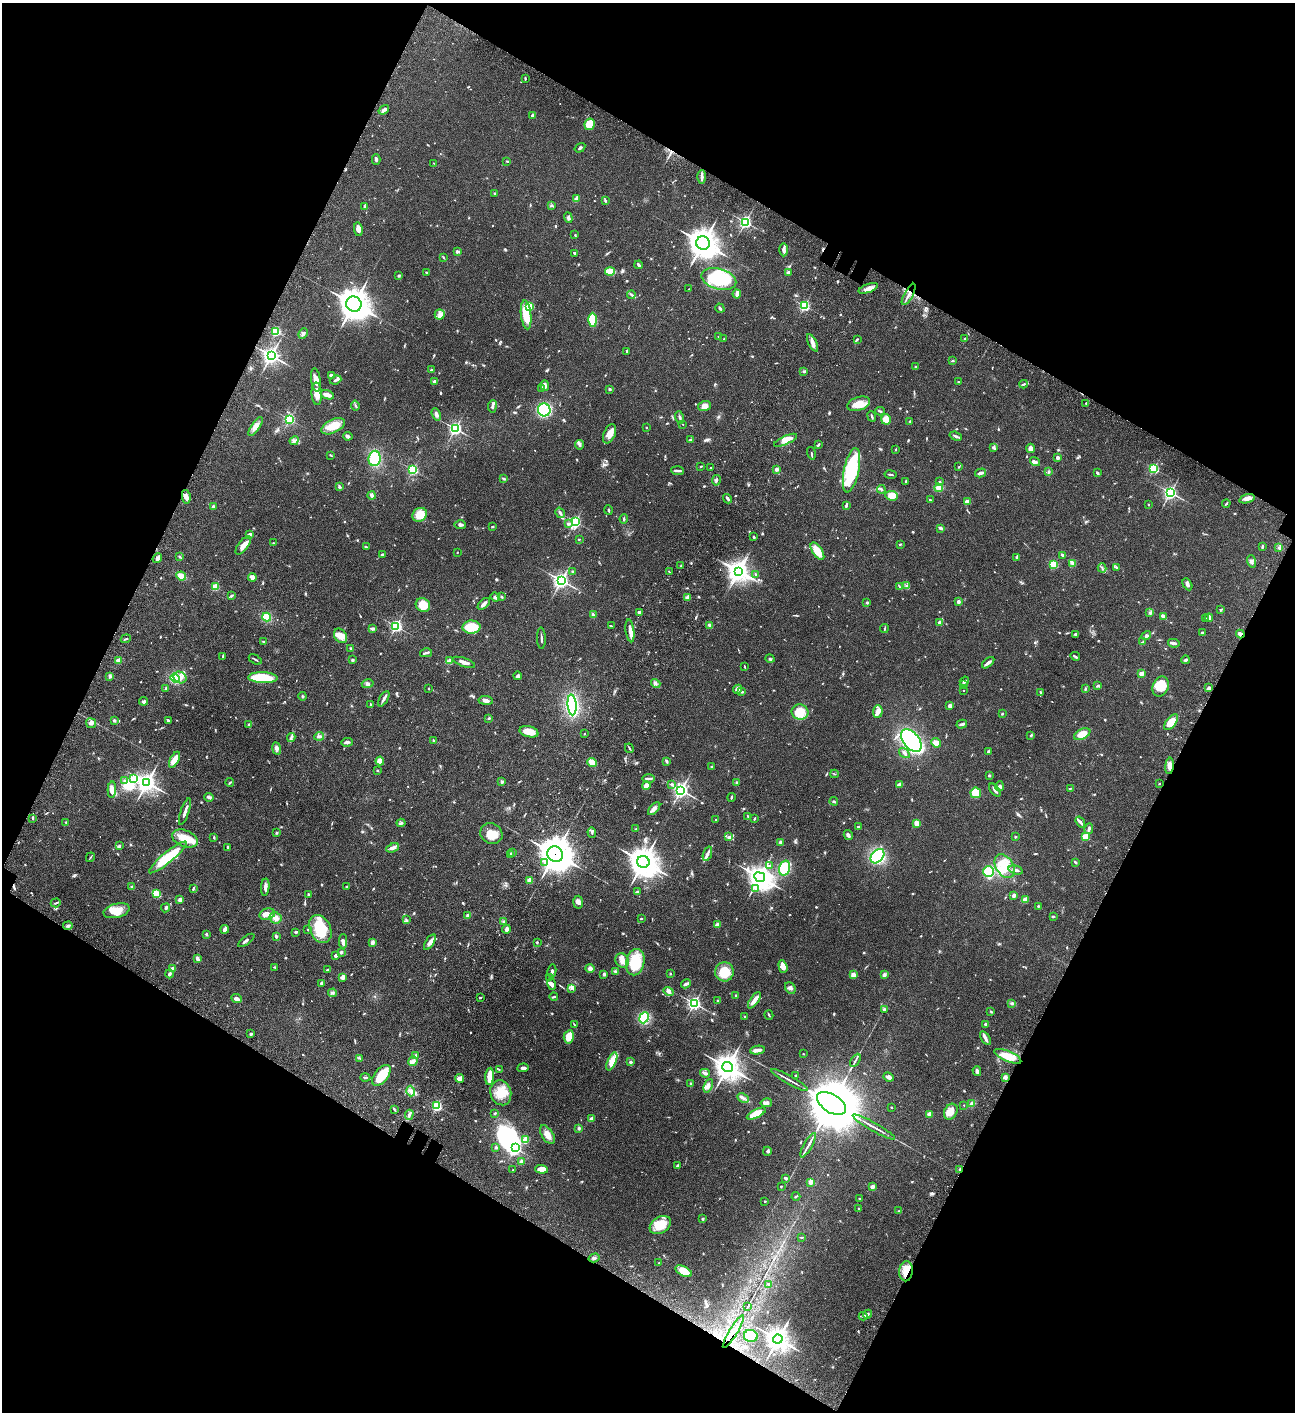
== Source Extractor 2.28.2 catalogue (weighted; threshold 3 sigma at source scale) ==
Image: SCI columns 506-5674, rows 203-5842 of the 6050 x 6047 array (HDU 1 of 3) = the unmasked area's bounding box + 8 px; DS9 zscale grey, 4 x 4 block average (1 PNG px = mean of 4 x 4 image px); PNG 1297 x 1414 px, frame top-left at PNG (2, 3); each listed source drawn as its Kron ellipse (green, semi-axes under 4 px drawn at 4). Shown black and unused: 46% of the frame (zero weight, under 3 of 4 exposures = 13% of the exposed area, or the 3 px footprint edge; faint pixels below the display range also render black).
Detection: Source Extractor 2.28.2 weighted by HDU 2 'WHT'. Background 0.0649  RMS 0.0059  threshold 0.0264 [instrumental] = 3 sigma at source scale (4.5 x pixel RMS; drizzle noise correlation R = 1.50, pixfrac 1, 0.05/0.05 arcsec/px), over >= 5 px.
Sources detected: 969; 3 too faint to see at this stretch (4 x 4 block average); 6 inside a brighter object's white glare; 3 cosmic-ray / hot-pixel residue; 2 long thin detections or spike segments (spike, bleed or trail) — neither listed nor drawn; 16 coinciding with a brighter row at this scale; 57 inside a brighter listed object's ellipse — not listed separately; of the other 882, all 500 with FLUX_AUTO >= 2.65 (the completeness limit of this list) listed and drawn (382 fainter detections not listed), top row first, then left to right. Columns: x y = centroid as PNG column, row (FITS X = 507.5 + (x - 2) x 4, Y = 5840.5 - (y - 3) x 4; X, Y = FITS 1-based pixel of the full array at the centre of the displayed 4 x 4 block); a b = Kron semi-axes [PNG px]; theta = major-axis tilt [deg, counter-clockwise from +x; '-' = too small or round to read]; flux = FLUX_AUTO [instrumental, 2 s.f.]
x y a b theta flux
525 78 3 2 - 3.6
384 110 6 3 37 8.6
532 115 4 3 - 5.1
590 124 6 5 - 64
580 148 6 2 35 6.5
376 159 5 2 - 6.6
507 161 3 2 - 3.3
434 163 2 2 - 2.7
702 177 7 3 88 11
494 193 2 2 - 3.9
576 199 4 2 - 19
605 200 3 2 - 4.2
365 206 3 2 - 3.5
551 206 3 2 - 2.8
568 218 5 3 - 7.8
745 222 2 2 - 620
358 229 7 4 -81 15
575 235 2 2 - 2.9
703 243 7 6 - 3700
784 250 6 3 -89 14
457 251 4 3 - 6
575 254 3 2 - 3.1
443 257 4 2 - 3
639 265 4 2 - 9.4
426 272 2 2 - 2.7
610 272 5 3 - 79
788 273 2 2 - 39
398 276 3 2 - 5.2
719 279 18 10 -16 200
868 288 10 3 20 18
689 289 2 2 - 3.4
737 294 4 3 - 14
909 294 12 2 61 16
631 295 4 2 - 5.8
354 304 8 7 - 3800
530 306 2 2 - 180
804 306 2 2 - 490
720 308 5 2 - 6.4
440 314 5 5 - 14
526 315 14 5 -84 91
593 320 7 4 -89 120
276 332 2 2 - 350
303 333 6 3 65 7.6
719 337 3 2 - 2.8
724 339 3 2 - 4
857 339 4 2 - 3.7
965 339 2 2 - 14
812 343 9 3 -64 16
627 351 2 2 - 2.7
271 355 3 3 - 1200
953 361 3 2 - 3.2
916 366 3 2 - 2.9
431 370 3 2 - 3.1
804 371 3 3 - 4.4
331 376 3 2 - 12
316 380 12 4 -82 26
335 380 6 2 23 8.4
435 381 3 2 - 11
958 382 2 2 - 6.2
1024 384 4 2 - 5.2
545 386 5 4 - 14
542 388 3 2 - 2.9
610 389 2 2 - 5.9
317 394 11 5 -87 30
327 395 7 3 -19 27
1086 403 2 2 - 3.7
859 404 12 7 19 44
355 405 5 2 - 5.3
492 406 6 3 82 8.4
704 406 6 5 - 22
544 410 6 6 - 260
880 411 5 2 - 3.7
436 414 6 3 -69 12
679 417 6 2 -74 7.2
872 417 5 2 - 4.2
289 419 2 2 - 470
886 419 5 5 - 30
910 421 2 2 - 6.7
683 425 2 2 - 2.8
255 426 11 4 55 19
333 426 13 6 26 68
647 427 2 2 - 2.7
455 429 3 2 - 710
609 434 10 5 65 31
348 436 5 3 - 7.7
956 436 6 2 -20 7.5
690 440 3 3 - 4.9
786 440 12 3 24 32
294 441 5 4 - 8.7
579 445 5 3 - 7.2
818 445 4 2 - 4.4
993 448 3 2 - 3.7
1030 448 5 3 - 16
895 450 3 2 - 3.3
811 453 6 2 -75 4.7
331 455 4 2 - 3
375 458 8 6 83 140
1057 458 2 2 - 35
1035 462 5 3 - 8.3
701 466 2 2 - 3
958 467 2 2 - 2.7
710 468 2 2 - 6.9
777 469 2 2 - 43
1154 469 2 2 - 420
413 470 2 2 - 430
851 470 22 7 78 270
677 471 6 2 -5 12
1049 472 3 2 - 2.8
980 473 6 2 17 11
1097 473 3 2 - 4.7
890 475 6 2 -9 6
503 479 3 2 - 6.5
716 480 5 2 - 6.3
905 482 3 2 - 3.3
940 482 3 2 - 2.8
339 487 3 2 - 3.8
939 488 4 3 - 19
881 489 4 3 - 5.4
1170 493 3 3 - 750
372 495 4 2 - 12
892 496 6 5 - 40
186 497 7 3 -81 17
728 499 5 2 - 10
1247 499 8 4 17 16
930 500 4 2 - 3.4
967 501 2 2 - 52
1226 503 4 2 - 5.4
1148 504 2 2 - 2.7
846 505 4 2 - 8
213 507 2 2 - 28
608 510 5 2 - 3.1
560 513 5 2 - 9
420 515 7 6 - 65
624 519 4 2 - 4.3
575 522 2 2 - 580
568 524 2 2 - 12
460 525 6 3 -3 7.2
492 527 3 2 - 4.3
941 528 3 2 - 15
249 535 3 2 - 12
754 537 3 2 - 3.7
579 540 2 2 - 5.7
273 543 2 2 - 3
900 544 3 2 - 2.8
243 545 11 5 53 23
366 547 3 2 - 3.4
1262 547 4 2 - 4.5
1279 548 4 2 - 3.7
817 551 10 5 -57 50
457 552 2 2 - 2.8
382 554 2 2 - 6.5
1063 555 3 2 - 10
179 557 2 2 - 3.3
1016 557 3 2 - 4
157 558 5 3 - 11
1251 561 6 4 -73 10
1073 564 4 3 - 7.7
1054 565 2 2 - 210
681 566 2 2 - 2.8
1102 568 4 2 - 3.5
1117 568 3 2 - 3.3
572 571 2 2 - 5.2
669 571 2 2 - 2.9
739 571 4 3 - 1800
756 574 2 2 - 2.9
181 576 5 2 - 47
252 577 4 3 - 22
561 580 3 3 - 1100
1187 584 6 3 -61 9.1
899 586 4 2 - 3.1
906 586 3 2 - 3.3
215 587 2 2 - 170
231 596 3 2 - 5.9
495 597 5 3 - 6.6
501 597 2 2 - 5.5
688 597 4 3 - 7.4
958 602 2 2 - 38
867 603 2 2 - 5.3
484 604 7 3 43 12
423 605 7 6 - 52
1221 609 3 2 - 3.3
639 612 3 3 - 9.2
1150 612 3 2 - 4.6
593 615 4 2 - 6.3
267 617 4 4 - 37
1164 617 4 2 - 19
1209 618 4 3 - 18
1205 619 3 2 - 2.9
940 622 2 2 - 47
710 625 3 2 - 21
396 626 2 2 - 600
611 626 3 2 - 2.8
471 627 9 6 1 79
373 629 4 2 - 9.3
884 629 4 2 - 3
630 631 11 3 -83 22
1202 633 2 2 - 4
1075 634 4 2 - 5.6
1240 634 4 3 - 11
341 636 8 5 -53 31
1146 636 5 3 - 7.3
541 638 11 2 -88 6.6
126 639 5 2 - 4
264 642 4 2 - 3.7
1143 642 3 2 - 2.6
1174 643 6 2 -11 11
351 649 3 3 - 3.9
426 653 6 2 13 6.2
223 656 4 2 - 5.8
1075 656 5 2 - 5.8
770 658 5 2 - 5.2
255 659 7 2 -32 4
352 660 3 2 - 6.6
450 660 4 4 - 6.9
1185 660 4 2 - 5.5
118 661 2 2 - 79
464 662 12 3 -19 17
988 663 7 2 40 13
745 667 2 2 - 3.3
1141 674 2 2 - 89
110 676 3 3 - 6.7
518 676 4 3 - 8.5
180 677 7 5 -28 20
175 678 5 4 - 69
263 678 15 5 -3 150
964 681 5 2 - 5.7
656 683 5 3 - 6.7
368 684 6 4 14 9
963 685 3 2 - 5.6
1098 685 3 2 - 4.2
1161 686 10 8 67 69
166 688 3 2 - 3.3
429 688 2 2 - 2.9
1209 688 4 2 - 9.1
737 689 5 4 - 8.7
1085 689 3 2 - 3
963 690 2 2 - 3.7
742 692 3 2 - 3.4
1040 692 4 2 - 3.1
302 696 4 2 - 3.6
384 699 8 3 58 9.3
486 700 7 3 -7 14
144 701 4 3 - 6.4
370 704 3 2 - 2.7
572 705 10 4 -85 330
950 706 4 3 - 8
878 711 6 5 - 14
800 712 8 7 - 76
1002 714 3 2 - 2.8
489 718 3 2 - 3.2
114 720 2 2 - 24
168 720 4 2 - 5.3
1171 722 9 5 51 50
91 723 5 5 - 12
249 724 3 2 - 2.9
962 724 5 3 - 6.4
529 732 9 5 -14 46
584 734 2 2 - 4.6
1082 734 8 5 28 40
1031 735 2 2 - 5
319 736 5 2 - 5.7
291 738 4 2 - 6.5
433 740 3 2 - 3
911 740 13 8 -50 490
347 742 6 2 4 9.8
936 743 5 3 - 24
629 748 5 2 - 3.8
277 749 6 3 -81 12
988 752 3 2 - 4.5
904 753 6 2 -35 6.7
175 760 9 4 62 38
380 761 4 4 - 36
666 761 3 2 - 6.2
592 762 5 3 - 34
1170 766 8 4 84 21
712 767 3 2 - 3.4
378 771 2 2 - 2.7
834 774 4 2 - 2.7
989 776 2 2 - 14
648 778 6 2 0 8.1
134 779 2 2 - 140
124 780 3 2 - 4
230 782 4 2 - 3.7
502 782 4 3 - 6.2
147 783 4 4 - 1700
737 783 3 2 - 3.3
672 784 3 2 - 4.8
1159 784 2 2 - 5.5
900 785 3 3 - 23
646 786 4 3 - 18
999 786 5 4 - 7.8
1070 788 4 2 - 2.9
112 790 8 4 87 25
681 790 3 3 - 1100
995 790 7 2 -53 9.7
976 793 5 5 - 58
209 797 5 3 - 7.2
731 797 4 2 - 4.1
834 801 4 2 - 3.6
654 809 8 4 47 13
185 811 14 2 71 14
748 816 3 2 - 3
33 818 3 2 - 3.6
716 819 2 2 - 4.5
754 819 4 2 - 3.4
66 822 2 2 - 2.7
1080 822 6 3 -55 7.6
401 823 4 2 - 4.8
917 823 4 3 - 20
858 827 2 2 - 7.7
636 829 3 2 - 3.2
1089 829 5 2 - 8.5
592 832 5 2 - 4.5
277 833 3 2 - 2.9
491 834 11 10 - 48
848 835 5 3 - 10
214 837 3 2 - 3.2
729 837 4 3 - 5.6
1015 837 2 2 - 4.4
1085 837 2 2 - 190
185 838 13 8 -22 57
781 842 3 2 - 12
119 846 3 2 - 5.5
228 847 3 2 - 3.4
393 848 6 3 22 12
513 853 3 2 - 2.8
510 854 3 2 - 3.5
555 854 8 7 - 6300
707 854 7 3 70 10
877 856 8 5 49 210
90 857 5 2 - 3
168 857 24 5 39 170
643 862 6 6 - 4600
1075 862 3 2 - 6.3
545 863 2 2 - 3.8
769 866 4 2 - 4.9
1005 866 13 8 -56 79
785 868 7 5 74 94
1016 870 7 3 -16 8.3
988 872 5 5 - 77
760 877 5 4 - 2800
530 880 2 2 - 93
347 886 3 2 - 3
132 887 2 2 - 29
265 887 8 3 85 13
193 888 3 2 - 3.7
756 888 4 2 - 6.4
637 892 4 2 - 9
157 894 3 3 - 62
308 894 2 2 - 17
1014 896 3 2 - 11
1025 899 2 2 - 89
180 900 2 2 - 48
578 902 6 5 - 12
56 903 5 2 - 4.7
1038 906 2 2 - 3
166 908 4 3 - 6.4
117 911 13 7 14 47
267 914 8 5 15 17
468 915 4 3 - 7.9
1053 916 3 2 - 3.2
275 918 6 5 - 19
406 919 4 2 - 3.4
641 919 2 2 - 3.2
504 922 4 3 - 5.3
717 925 3 2 - 20
68 926 5 3 - 6.1
225 929 4 3 - 15
320 929 15 10 -65 120
506 929 4 2 - 15
308 930 2 2 - 5.3
296 932 3 2 - 4.3
206 934 2 2 - 18
276 936 4 3 - 4.7
246 940 10 2 36 8.7
343 941 7 4 89 10
372 942 3 3 - 11
430 942 9 4 58 16
537 942 3 2 - 2.8
341 952 3 2 - 4.8
336 956 4 3 - 6.4
197 959 4 3 - 9
622 960 7 6 - 21
635 962 13 9 78 140
275 967 3 2 - 4
783 967 6 4 -73 19
590 968 5 4 - 12
172 969 2 2 - 21
328 970 3 2 - 7.7
552 971 6 2 78 9.8
616 972 4 2 - 3.6
724 972 9 9 - 80
169 974 4 2 - 10
604 974 2 2 - 31
670 974 2 2 - 2.8
853 975 3 3 - 24
884 975 4 3 - 8.8
343 977 3 2 - 16
550 977 4 3 - 5.9
321 983 3 2 - 6.6
552 984 6 3 -77 8.8
686 984 5 2 - 11
572 988 3 2 - 6.7
790 988 6 5 - 10
669 991 5 4 - 9.7
333 993 4 2 - 5.7
736 995 2 2 - 5.7
554 997 4 2 - 4.6
480 998 2 2 - 6.9
236 999 6 4 -24 11
754 1000 9 2 54 30
717 1001 2 2 - 4.5
694 1003 3 2 - 770
1012 1003 4 2 - 6.2
884 1010 2 2 - 19
991 1012 3 2 - 3.4
769 1015 5 2 - 3.6
745 1016 2 2 - 2.7
644 1018 6 4 67 130
574 1024 4 2 - 3.6
985 1024 2 2 - 7
251 1034 2 2 - 14
569 1037 7 5 79 45
986 1038 8 4 -55 11
757 1050 7 3 9 20
803 1054 2 2 - 2.8
416 1055 4 3 - 6.3
1008 1056 14 5 -23 51
359 1058 3 2 - 2.8
855 1060 7 2 59 7
413 1061 5 3 - 14
612 1061 9 4 67 41
630 1062 3 3 - 5.6
727 1067 5 5 - 3500
523 1068 6 3 4 9.5
499 1070 2 2 - 3.1
977 1071 5 3 - 8.9
705 1073 5 2 - 11
381 1075 12 6 51 87
796 1075 2 2 - 3
490 1076 9 3 86 50
365 1077 5 2 - 4.4
889 1077 5 3 - 11
1005 1077 4 3 - 11
459 1078 4 2 - 32
790 1080 21 2 -29 14
691 1084 3 2 - 4.8
708 1086 7 4 66 13
411 1091 5 3 - 9.8
501 1093 13 10 -73 59
743 1098 6 2 -28 8.1
766 1103 6 4 10 13
831 1103 16 9 -33 29000
972 1104 4 3 - 13
964 1105 2 2 - 2.9
437 1106 2 2 - 450
891 1107 2 2 - 4.4
394 1109 3 2 - 3.5
951 1112 8 6 60 25
495 1113 3 2 - 2.7
756 1114 10 3 26 89
930 1114 4 3 - 12
409 1115 5 3 - 6.8
592 1119 2 2 - 63
874 1127 24 2 -29 16
579 1128 3 3 - 5
547 1135 10 5 -58 26
525 1140 4 3 - 31
808 1145 14 2 61 12
496 1147 3 3 - 3.6
515 1148 3 2 - 620
767 1151 4 2 - 5.4
521 1162 3 3 - 11
678 1165 4 2 - 4.4
541 1169 6 4 -6 34
960 1169 3 2 - 3.7
513 1170 2 2 - 2.8
785 1178 4 2 - 7.4
811 1182 3 2 - 21
781 1186 2 2 - 4.3
872 1187 2 2 - 60
796 1196 4 2 - 3.2
859 1199 3 2 - 3.5
765 1201 2 2 - 2.8
859 1209 3 2 - 4.2
899 1211 2 2 - 2.7
702 1218 3 2 - 3.2
660 1225 11 8 33 75
802 1237 3 2 - 2.7
594 1258 5 2 - 4.6
659 1263 2 2 - 3.7
684 1271 9 5 -26 44
906 1271 10 6 84 43
768 1285 2 2 - 4.3
747 1307 4 2 - 3.3
868 1314 5 2 - 5.8
863 1316 4 2 - 4.1
733 1332 19 2 59 28
751 1336 7 6 - 60
778 1339 4 4 - 3100
Overlapping masked pixels (flux is a lower limit): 7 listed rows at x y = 909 294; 1240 634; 1170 766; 555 854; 960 1169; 906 1271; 733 1332
Diffuse or blended objects may show on this block-average render without a row.